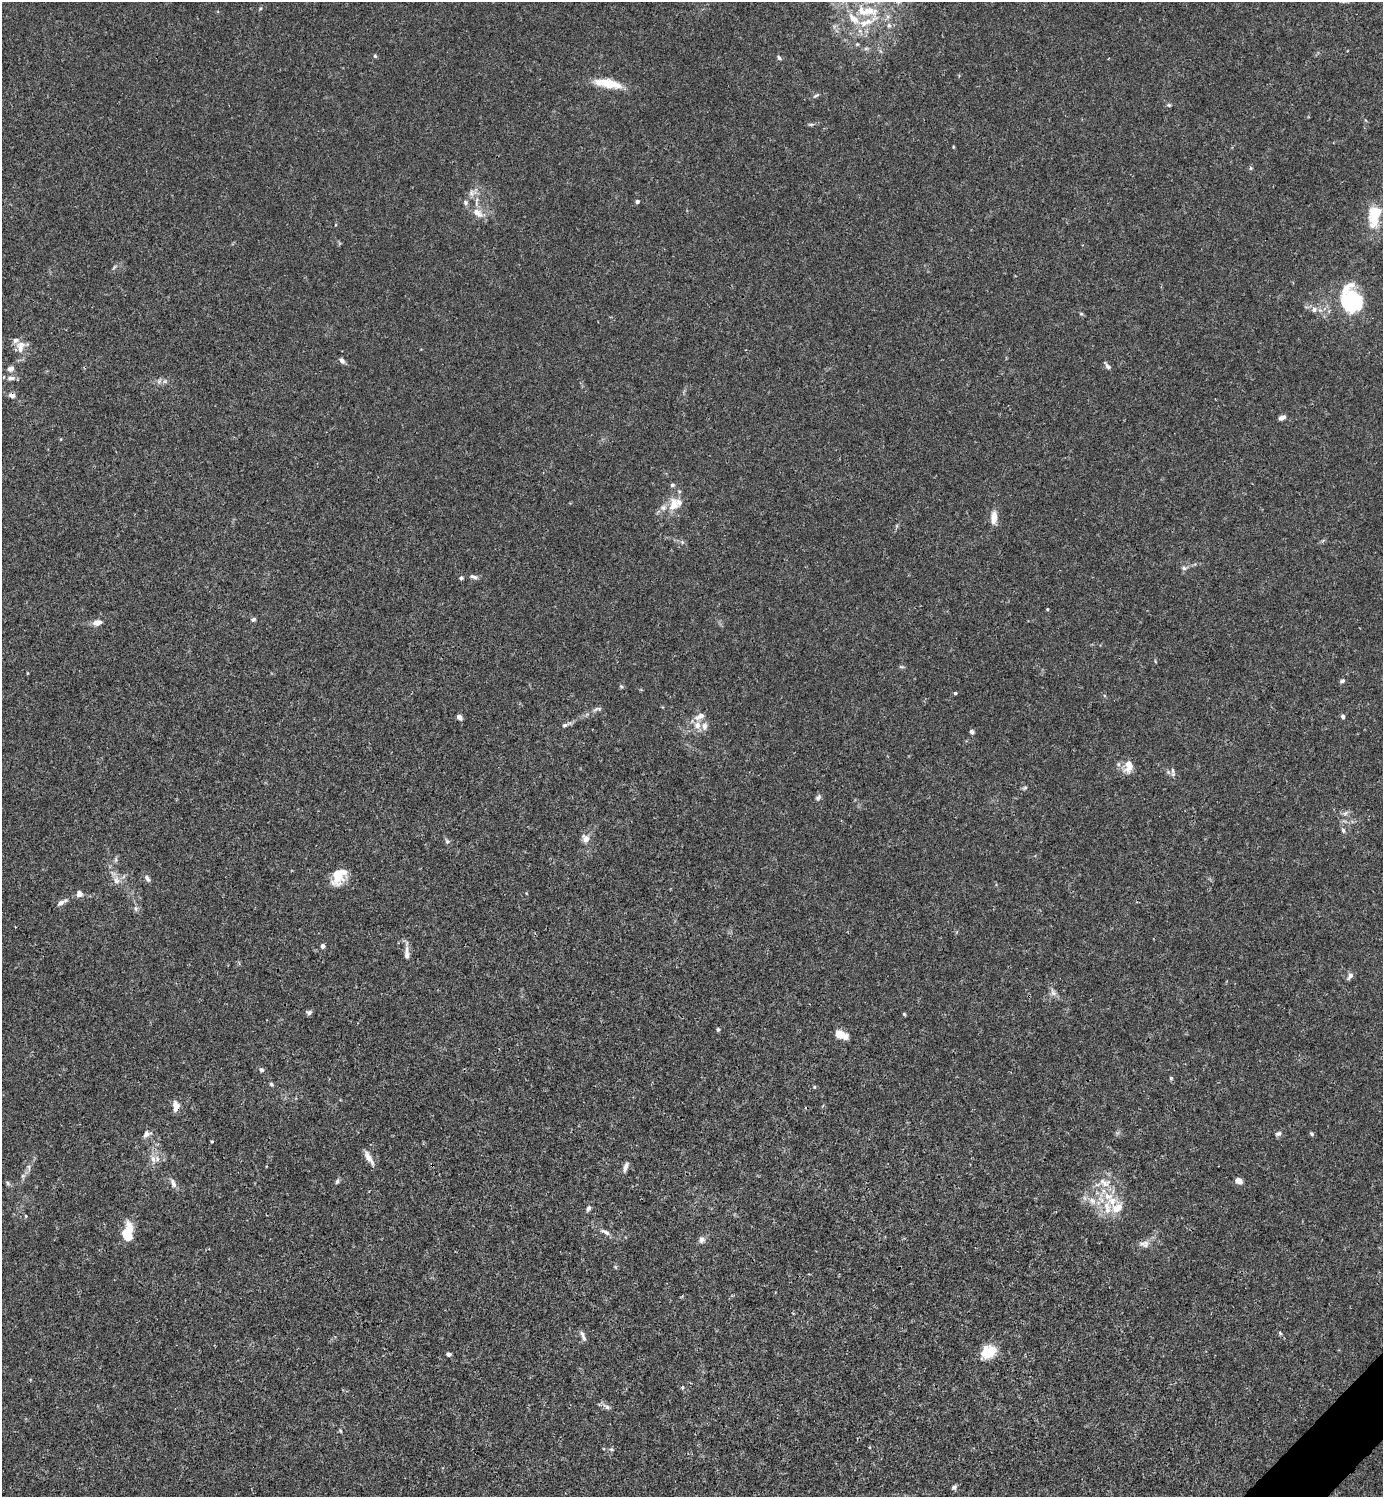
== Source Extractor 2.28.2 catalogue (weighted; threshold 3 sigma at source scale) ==
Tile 6 of 4 x 4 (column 2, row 2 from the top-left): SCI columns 1681-3061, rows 2989-4483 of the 5981 x 5982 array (HDU 1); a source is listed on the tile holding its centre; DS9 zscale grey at full resolution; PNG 1385 x 1499 px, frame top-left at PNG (2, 2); no overlay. Shown black and unused: <1% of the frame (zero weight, under 3 of 4 exposures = <1% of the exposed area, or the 3 px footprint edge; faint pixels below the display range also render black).
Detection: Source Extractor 2.28.2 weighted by HDU 2 'WHT'; one run over the whole footprint, this tile lists its part. Background 0.015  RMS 0.0022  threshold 0.00979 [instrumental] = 3 sigma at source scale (4.5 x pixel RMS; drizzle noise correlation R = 1.50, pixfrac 1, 0.05/0.05 arcsec/px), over >= 5 px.
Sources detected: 123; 1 inside a brighter object's white glare — not listed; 18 inside a brighter listed object's ellipse — not listed separately; the other 104 listed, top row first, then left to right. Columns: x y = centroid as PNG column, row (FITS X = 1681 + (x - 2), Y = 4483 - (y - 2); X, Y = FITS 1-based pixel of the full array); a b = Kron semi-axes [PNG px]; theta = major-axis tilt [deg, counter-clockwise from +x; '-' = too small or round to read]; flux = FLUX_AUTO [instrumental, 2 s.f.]
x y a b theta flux
870 11 13 12 - 3.5
853 18 20 10 -44 3.3
889 25 6 6 - 0.47
375 56 5 4 - 0.27
779 58 6 5 - 0.35
608 83 30 8 -10 5.8
816 95 9 3 22 0.39
1169 105 6 5 - 0.32
811 124 7 4 0 0.32
1251 168 6 4 -90 0.3
471 193 7 5 -89 0.61
637 201 5 4 - 0.39
465 202 7 6 - 0.5
477 213 16 9 -38 2.1
1374 219 21 16 -83 4.1
114 267 8 3 45 0.33
1350 299 17 10 74 6.5
1314 309 8 7 - 0.84
1081 314 6 4 -1 0.24
20 349 15 8 -66 1.8
342 361 8 6 -54 0.66
1108 366 9 5 -50 0.63
10 369 8 6 15 0.88
11 378 12 6 7 0.95
159 381 7 4 72 0.41
12 395 6 5 - 1.2
1282 417 7 5 25 0.93
673 505 22 14 78 3.6
994 517 19 8 87 1.8
682 542 5 5 - 0.35
1184 568 6 5 - 0.48
474 577 11 5 -14 0.63
461 578 5 4 - 0.34
1047 609 4 4 - 0.19
253 619 5 4 - 0.47
98 622 12 7 9 1.3
1342 681 6 5 - 0.43
621 686 6 3 -20 0.27
955 693 4 3 - 0.31
597 709 13 4 11 0.6
700 716 14 8 26 1.4
1343 716 6 5 - 0.47
459 717 5 4 - 1.1
565 725 8 5 20 0.51
697 725 9 9 - 1.6
972 732 5 5 - 0.61
1129 766 18 10 81 2.2
1172 770 10 4 -84 0.5
1025 788 6 4 1 0.33
818 797 8 5 31 0.52
1345 813 7 5 31 0.53
1343 830 7 5 -69 0.49
586 839 10 9 - 1.4
447 841 7 5 -67 0.44
338 876 21 13 60 4.3
147 878 11 5 -55 0.62
116 880 11 8 -63 1.3
79 894 9 8 - 0.89
61 902 13 5 30 0.93
135 908 8 3 -71 0.42
322 946 4 4 - 0.91
407 955 13 7 -85 1.1
1350 976 9 5 58 0.85
1053 992 13 6 -64 0.9
309 1013 8 6 30 0.52
904 1014 4 4 - 0.25
718 1029 5 4 - 0.34
840 1034 13 9 -19 2
261 1070 6 6 - 0.49
1171 1078 4 4 - 0.28
271 1084 5 5 - 0.29
814 1087 5 3 - 0.19
176 1106 10 7 88 1.9
1278 1133 8 6 18 0.56
146 1134 11 7 27 0.9
1312 1134 6 4 -18 0.34
212 1141 4 3 - 0.19
368 1157 17 7 -60 1.7
153 1159 11 6 -75 1.2
29 1167 7 4 -72 0.39
626 1167 13 5 72 0.9
23 1176 6 5 - 0.4
337 1181 7 4 69 0.42
1239 1181 6 5 - 1.8
8 1183 7 5 -61 0.37
173 1183 13 6 -64 0.96
1104 1183 17 10 -28 2.6
1092 1201 10 7 -62 1.2
1112 1201 15 13 -50 3.6
588 1208 8 5 70 0.57
26 1216 5 3 - 0.19
605 1232 14 6 -29 0.97
126 1234 16 11 -67 3.6
702 1239 8 8 - 0.84
1145 1244 13 9 0 1.3
1280 1333 4 3 - 0.32
583 1336 16 4 -68 0.77
988 1352 18 15 27 4.4
449 1354 5 4 - 0.55
682 1387 5 4 - 0.24
607 1407 11 6 -33 0.76
341 1431 5 3 - 0.22
611 1449 7 4 -31 0.3
954 1487 7 6 - 0.54
Overlapping masked pixels (flux is a lower limit): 2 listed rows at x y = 12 395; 176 1106